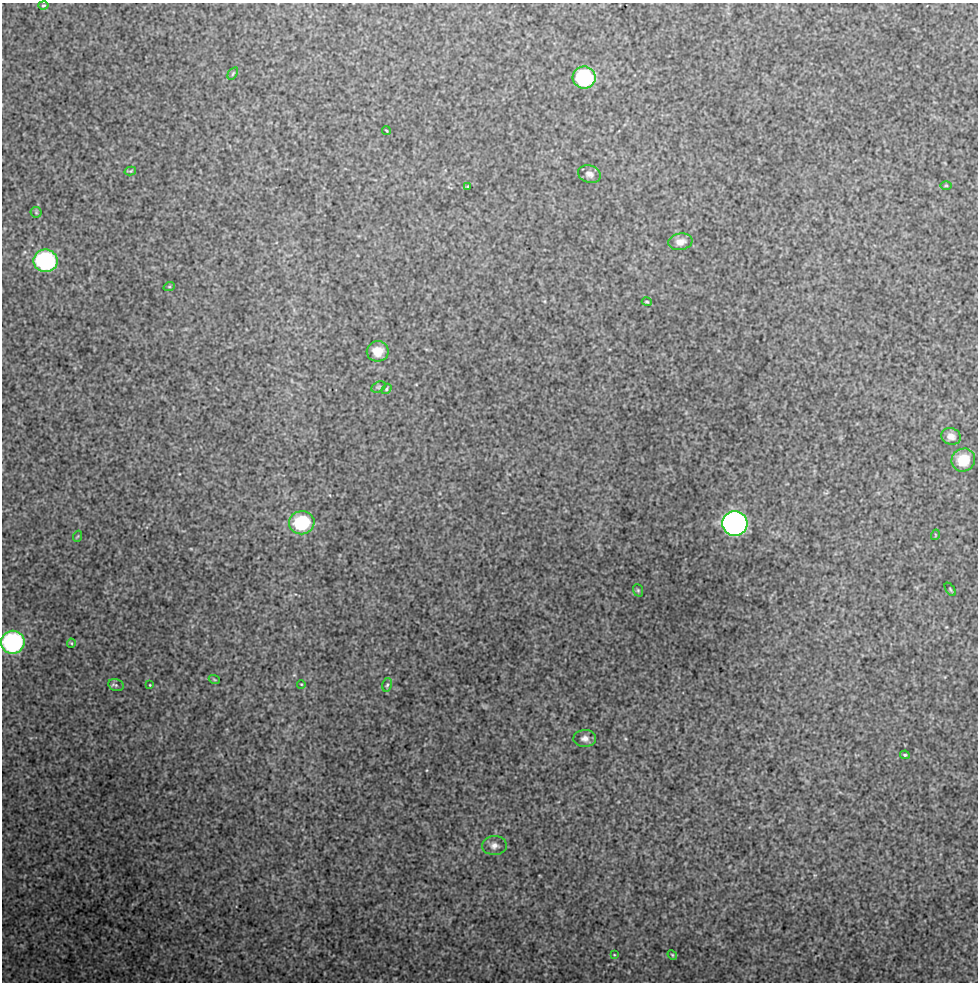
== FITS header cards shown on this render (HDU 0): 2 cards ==
NAXIS1  =                  976 / Axis length
NAXIS2  =                  980 / Axis length

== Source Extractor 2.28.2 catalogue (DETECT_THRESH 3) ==
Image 976 x 980 px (HDU 0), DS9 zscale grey, 1 PNG px = 1 image px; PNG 980 x 984 px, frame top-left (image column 1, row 980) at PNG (2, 3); each listed source drawn as its Kron ellipse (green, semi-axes under 4 px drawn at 4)
Background 81.9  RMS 1.1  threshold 3.42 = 3 sigma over >= 5 px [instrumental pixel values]
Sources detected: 36; all 36 listed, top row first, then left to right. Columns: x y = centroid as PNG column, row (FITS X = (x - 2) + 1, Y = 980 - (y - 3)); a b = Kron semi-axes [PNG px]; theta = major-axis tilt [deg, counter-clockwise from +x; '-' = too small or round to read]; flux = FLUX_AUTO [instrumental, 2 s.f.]
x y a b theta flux
43 5 5 4 - 100
233 73 7 3 55 92
584 77 11 11 - 7600
386 131 4 3 - 74
130 171 6 3 14 86
589 174 12 8 -18 370
946 185 5 3 - 79
468 187 4 3 - 83
36 212 5 5 - 110
680 242 12 8 9 540
46 261 12 11 - 11000
169 287 6 3 18 79
647 302 5 3 - 98
378 351 11 10 - 1100
379 387 8 5 26 120
386 389 6 4 52 110
951 436 10 8 -17 500
963 460 12 11 - 2100
302 523 13 11 9 5200
735 523 12 12 - 33000
935 535 5 3 - 67
78 536 5 3 - 63
950 589 7 3 -55 99
638 590 6 5 - 100
13 642 12 11 - 15000
71 643 4 4 - 78
214 679 6 3 -20 81
301 684 4 3 - 55
116 685 8 6 -13 180
150 685 3 2 - 55
387 685 7 4 77 140
585 738 11 8 1 410
905 755 5 4 - 110
494 846 12 9 2 460
614 955 4 3 - 53
672 955 5 4 - 89
At the frame edge (FLAGS 8, measured only in part): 1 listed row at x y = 13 642